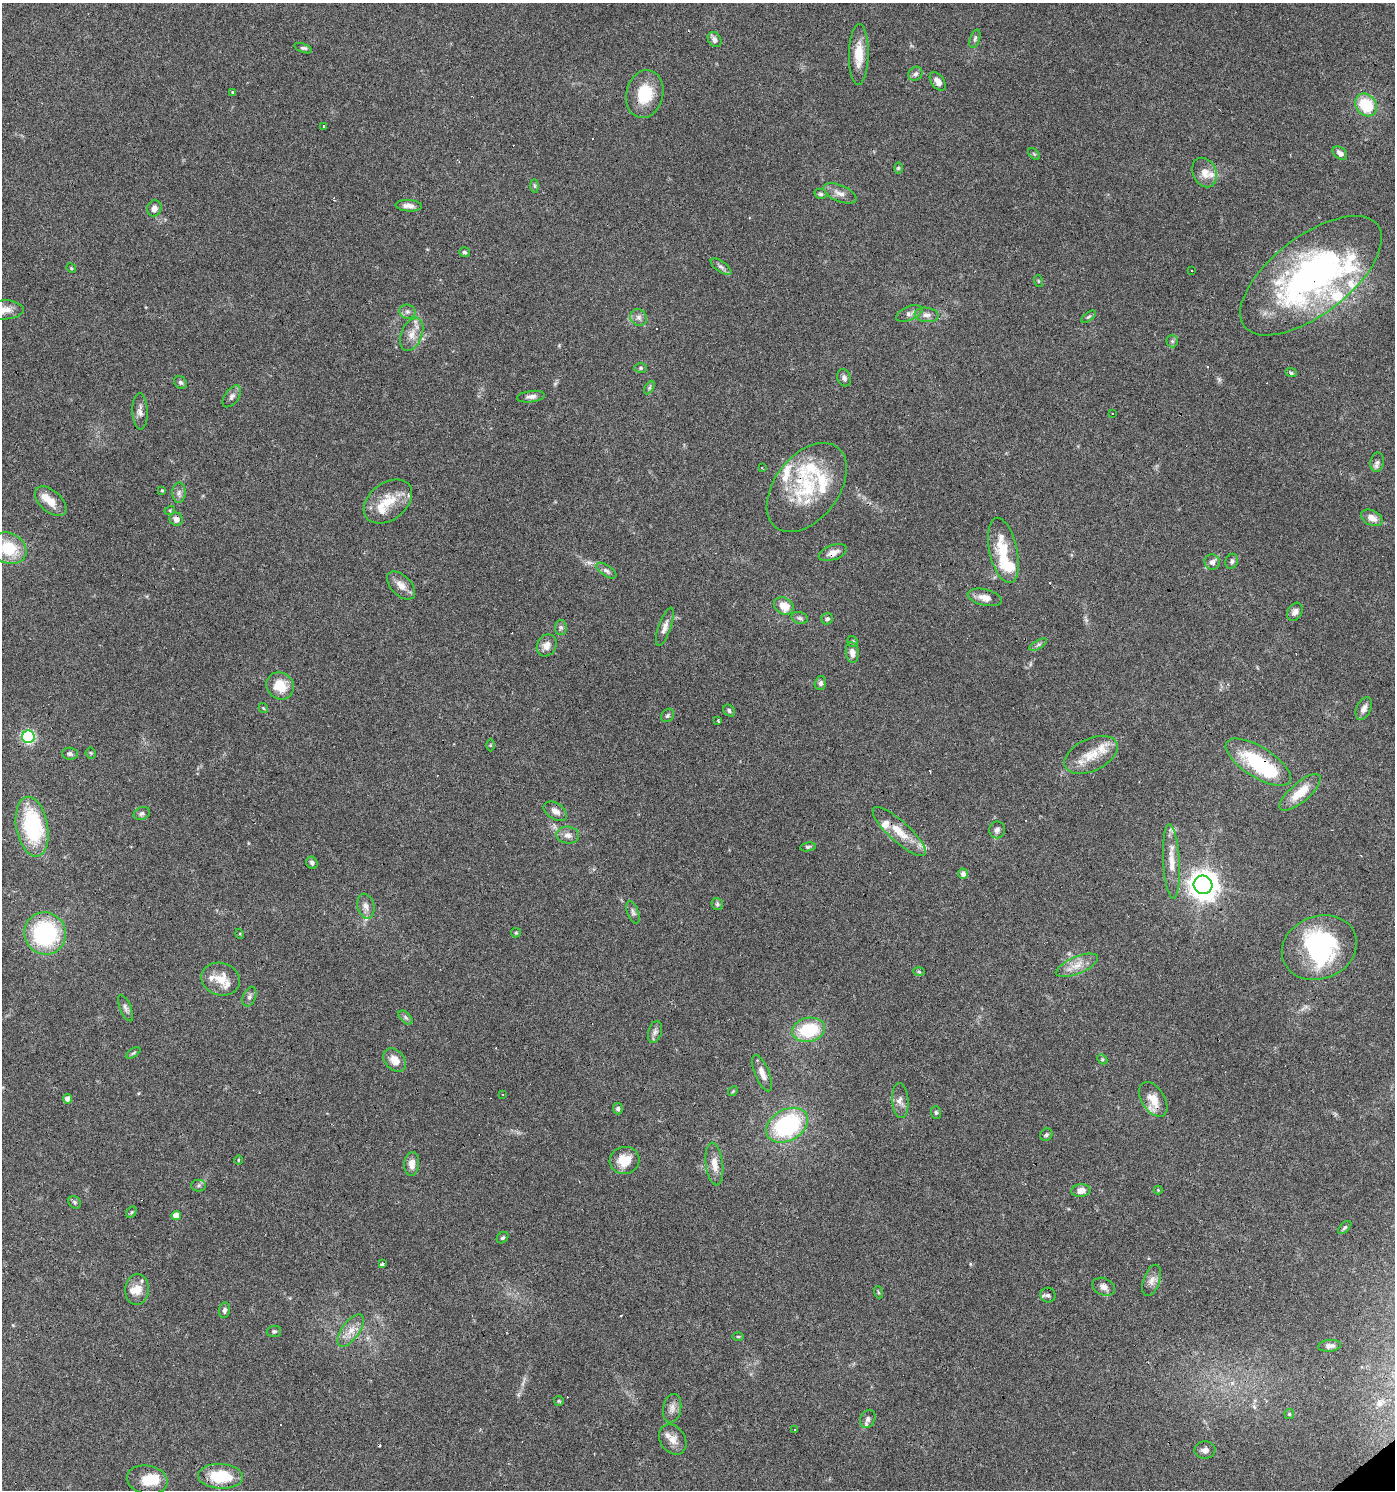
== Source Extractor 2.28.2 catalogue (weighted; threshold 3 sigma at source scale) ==
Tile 6 of 4 x 4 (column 2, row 2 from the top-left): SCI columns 1583-2975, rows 2977-4464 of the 5891 x 5955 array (HDU 1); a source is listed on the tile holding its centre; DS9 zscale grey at full resolution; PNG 1397 x 1492 px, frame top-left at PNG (2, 3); each listed source drawn as its Kron ellipse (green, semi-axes under 4 px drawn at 4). Shown black and unused: <1% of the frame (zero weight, under 3 of 6 exposures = <1% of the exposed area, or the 3 px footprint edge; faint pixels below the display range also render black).
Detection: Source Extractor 2.28.2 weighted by HDU 2 'WHT'; one run over the whole footprint, this tile lists its part. Background 0.0616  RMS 0.0035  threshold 0.0143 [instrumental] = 3 sigma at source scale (4.09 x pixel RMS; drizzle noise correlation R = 1.36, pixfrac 0.8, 0.0396/0.0396 arcsec/px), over >= 5 px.
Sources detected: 202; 6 inside a brighter object's white glare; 21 cosmic-ray / hot-pixel residue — neither listed nor drawn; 20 inside a brighter listed object's ellipse — not listed separately; the other 155 listed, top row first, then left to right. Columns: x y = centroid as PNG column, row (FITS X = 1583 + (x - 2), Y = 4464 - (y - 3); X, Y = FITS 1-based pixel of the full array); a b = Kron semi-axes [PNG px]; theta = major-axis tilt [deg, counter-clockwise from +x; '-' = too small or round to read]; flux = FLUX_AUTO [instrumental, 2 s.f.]
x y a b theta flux
715 39 8 6 -58 1.4
975 39 9 5 71 0.78
303 48 9 4 -21 0.69
859 54 30 10 89 6.2
915 74 7 6 - 0.98
938 81 10 6 -54 1.9
233 92 4 3 - 0.45
645 94 24 18 76 11
1366 105 12 10 -51 13
323 127 3 3 - 0.7
1340 153 8 5 -40 1.6
1034 154 7 4 -45 0.48
898 168 6 4 -90 0.47
1204 172 15 11 -64 3.8
535 186 7 4 -89 0.51
840 193 17 8 -24 2.4
821 194 6 5 - 0.65
409 206 13 5 -4 1.9
154 208 8 7 - 1.7
465 252 5 5 - 0.63
721 267 12 5 -34 1.1
71 268 5 4 - 0.38
1192 270 3 3 - 0.6
1311 276 84 39 37 100
1038 281 6 3 -71 0.31
4 310 19 9 1 3.8
407 312 8 7 - 1
909 313 14 7 22 1.6
927 315 12 7 -6 1.7
639 317 9 8 - 1.4
1089 317 8 4 35 0.55
412 334 17 10 67 3.5
1172 341 6 6 - 0.64
641 368 6 5 - 0.58
1291 372 6 3 -21 0.48
844 378 9 7 -65 1.1
180 382 7 5 -43 0.71
649 388 7 4 59 0.58
232 396 12 7 54 1.4
531 397 14 5 7 1.4
140 411 18 7 -88 1.8
1112 414 3 3 - 0.49
1377 462 10 6 78 1.2
762 468 4 3 - 0.88
807 487 51 32 52 26
162 490 3 3 - 0.51
179 493 10 6 89 1.2
51 501 19 10 -42 4.3
388 501 27 18 37 8.3
170 510 5 3 - 0.32
1372 518 11 7 -26 2.7
176 519 7 6 - 1.9
9 548 18 15 -27 12
1003 550 33 14 -78 11
833 553 15 7 19 2.3
1232 561 8 6 67 0.79
1212 562 8 7 - 1.3
606 571 12 5 -34 1
401 585 17 10 -45 2.9
985 597 17 8 -13 3.1
784 606 10 8 -31 4.9
1295 612 10 7 60 1.6
800 618 8 6 -16 0.8
827 619 6 5 - 0.72
561 627 7 6 - 0.78
665 627 20 6 71 2
853 642 6 5 - 0.56
547 645 11 9 58 2.6
1038 645 10 4 30 0.8
852 652 10 6 -83 2.1
820 683 7 5 74 0.77
280 686 14 13 - 7.1
263 708 5 4 - 0.37
1364 709 12 7 64 1.8
729 711 7 5 -44 0.66
667 715 7 6 - 0.69
718 720 3 3 - 1.6
28 737 6 6 - 39
490 745 6 4 -90 0.47
91 753 5 5 - 0.44
70 754 8 6 -6 0.85
1091 755 28 16 25 7.7
1258 762 37 15 -32 22
1300 792 26 9 41 7
555 811 13 8 -32 2
142 813 8 6 23 0.83
32 827 30 16 -79 31
997 830 8 8 - 1.4
899 831 34 10 -42 7.5
568 835 11 8 -5 1.9
808 847 8 4 10 0.63
1171 862 37 8 -87 5.2
312 863 6 5 - 0.93
963 874 5 4 - 1.5
1203 885 9 9 - 400
717 904 6 5 - 0.56
366 906 12 8 -76 1.9
633 912 12 5 -70 0.93
45 933 21 20 - 36
516 933 5 4 - 0.38
240 934 5 3 - 0.34
1319 948 38 31 22 29
1077 965 22 8 23 3.9
919 972 6 4 -3 0.41
221 979 19 16 -18 5.4
249 997 10 6 67 1.2
125 1008 14 5 -67 1.1
406 1017 8 5 -45 0.79
809 1030 16 12 10 17
655 1032 11 6 74 1.2
133 1053 8 4 35 0.49
1102 1059 6 4 -46 0.46
395 1060 13 9 -49 3.4
762 1073 19 7 -68 2.7
733 1091 5 4 - 0.35
503 1094 3 3 - 0.6
68 1099 5 4 - 1.8
1153 1099 19 11 -58 5
900 1100 17 8 -85 2.1
618 1109 5 5 - 0.75
936 1112 6 5 - 0.6
787 1125 22 15 30 36
1046 1135 7 5 45 0.67
238 1160 5 3 - 0.32
625 1160 15 13 16 6.4
412 1164 12 7 85 2.6
714 1164 21 8 -83 3.5
198 1185 7 6 - 0.74
1081 1190 9 6 6 2.8
1158 1190 4 4 - 0.29
75 1202 7 5 -44 0.61
131 1212 6 4 60 0.46
176 1215 5 5 - 3.5
1345 1228 8 4 42 0.61
503 1238 6 5 - 0.55
382 1264 3 3 - 3.4
1152 1280 16 8 71 2.1
1104 1287 12 8 -24 2
137 1289 15 12 85 3.8
878 1292 6 4 -71 0.36
1048 1295 7 7 - 0.87
224 1310 8 5 82 0.96
351 1330 19 9 55 3.5
274 1331 7 5 8 0.62
738 1337 6 4 0 0.34
1329 1346 11 6 6 1.3
559 1401 5 4 - 0.39
672 1408 14 9 79 2
1289 1414 5 4 - 0.36
868 1419 9 7 63 1.3
794 1430 3 3 - 0.62
673 1439 16 12 -55 3.2
1205 1450 10 8 4 1.5
220 1476 22 12 -2 14
147 1480 20 14 -10 6.8
Overlapping masked pixels (flux is a lower limit): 5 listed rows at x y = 1311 276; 807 487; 833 553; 1258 762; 1153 1099
Isophote crosses this tile's border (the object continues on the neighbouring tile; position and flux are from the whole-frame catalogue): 2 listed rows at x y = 4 310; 9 548